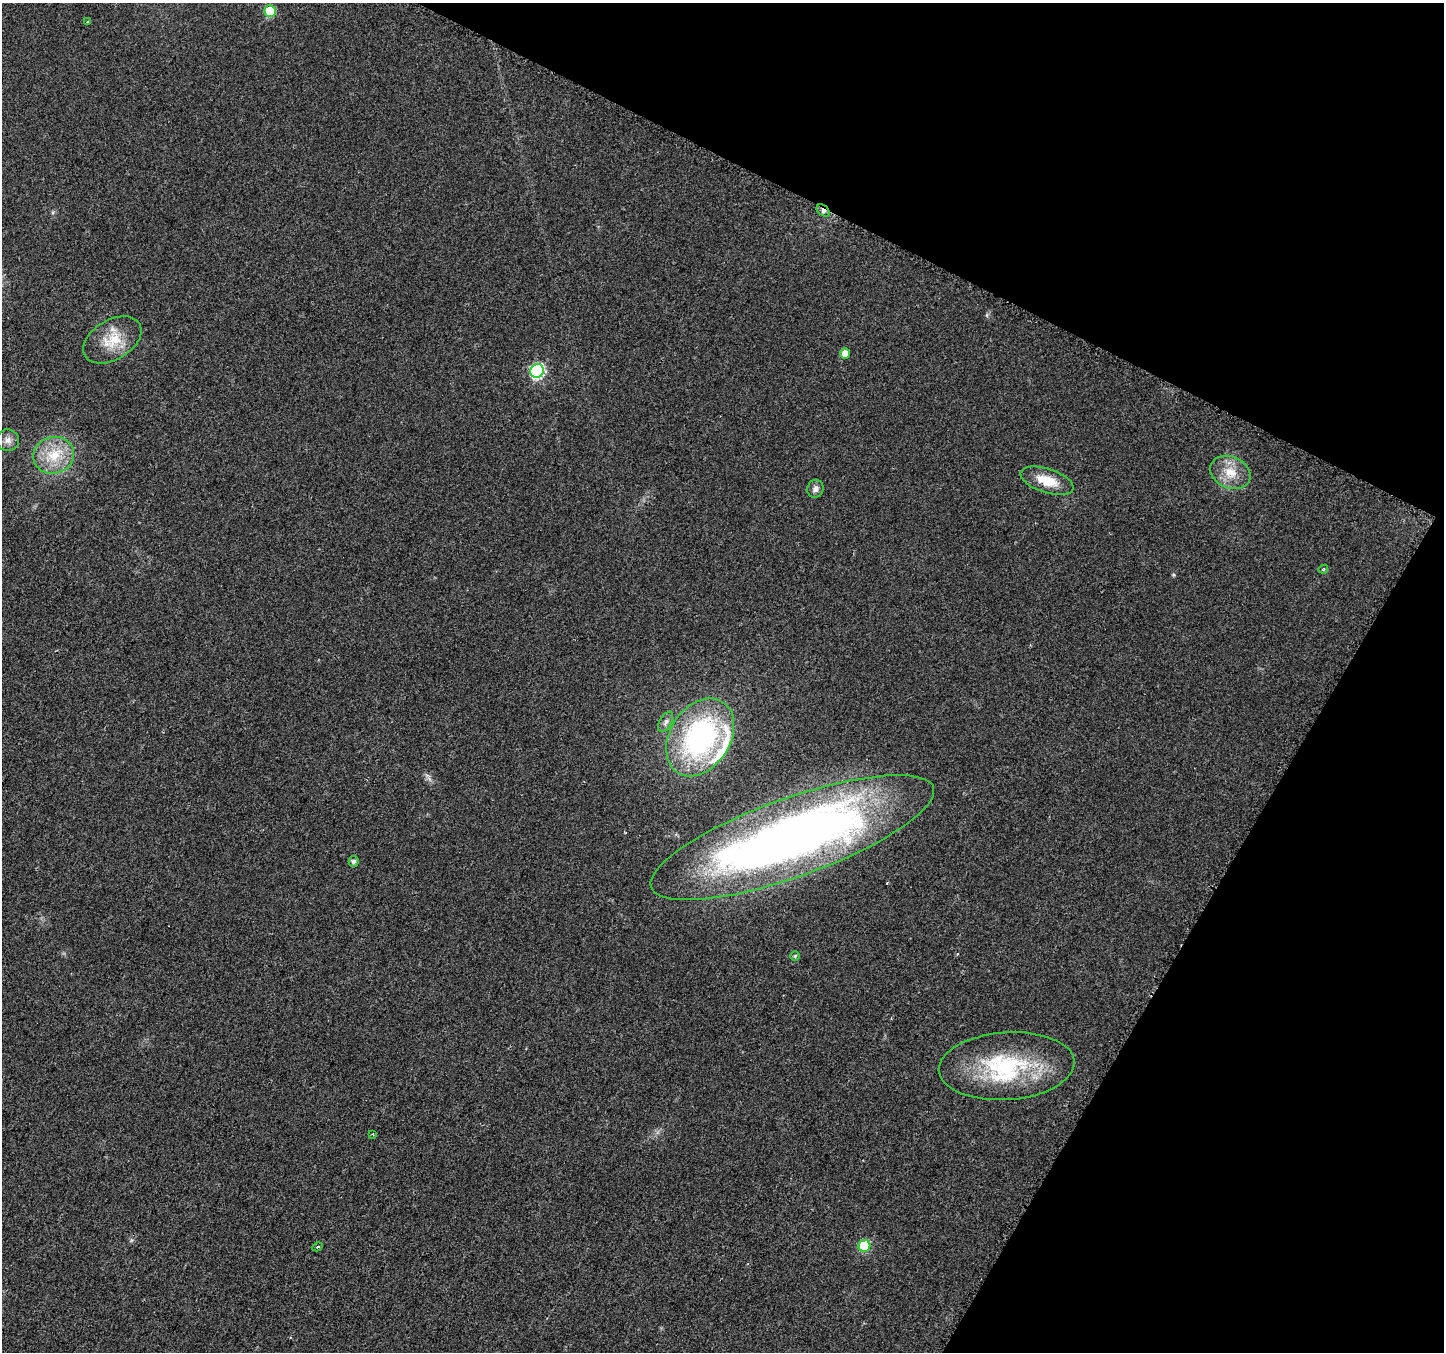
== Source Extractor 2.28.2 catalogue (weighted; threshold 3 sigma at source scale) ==
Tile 8 of 4 x 4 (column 4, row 2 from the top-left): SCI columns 4352-5793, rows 2980-4329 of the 5805 x 5898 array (HDU 1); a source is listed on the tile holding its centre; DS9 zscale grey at full resolution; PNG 1446 x 1354 px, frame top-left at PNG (2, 3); each listed source drawn as its Kron ellipse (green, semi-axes under 4 px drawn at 4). Shown black and unused: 25% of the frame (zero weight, under 2 of 3 exposures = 2% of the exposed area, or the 3 px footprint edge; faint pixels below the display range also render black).
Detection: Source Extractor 2.28.2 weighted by HDU 2 'WHT'; one run over the whole footprint, this tile lists its part. Background 0.033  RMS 0.0071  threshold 0.0318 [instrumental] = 3 sigma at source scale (4.5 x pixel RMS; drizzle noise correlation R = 1.50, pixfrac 1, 0.0396/0.0396 arcsec/px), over >= 5 px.
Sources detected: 23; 2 inside a brighter listed object's ellipse — not listed separately; the other 21 listed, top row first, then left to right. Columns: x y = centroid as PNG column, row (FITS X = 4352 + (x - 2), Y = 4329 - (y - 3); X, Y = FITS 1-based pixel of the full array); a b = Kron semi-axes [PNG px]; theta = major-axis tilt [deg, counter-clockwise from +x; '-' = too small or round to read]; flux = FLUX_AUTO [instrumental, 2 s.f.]
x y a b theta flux
270 11 6 5 - 24
88 22 4 3 - 0.87
823 211 7 5 -40 2.3
112 340 32 20 31 21
845 354 5 5 - 6.6
537 371 7 6 - 110
8 440 11 10 - 4.3
54 455 20 18 17 21
1230 472 21 16 -24 14
1047 481 27 12 -18 16
815 489 9 8 - 3.3
1323 569 5 3 - 0.94
666 722 11 6 61 2.6
700 737 42 30 57 140
792 837 150 39 20 590
354 861 5 5 - 2.3
795 956 5 5 - 0.93
1007 1066 68 34 4 81
373 1134 3 3 - 0.71
864 1246 6 6 - 41
317 1247 5 3 - 0.97
Overlapping masked pixels (flux is a lower limit): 2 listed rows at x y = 823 211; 792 837